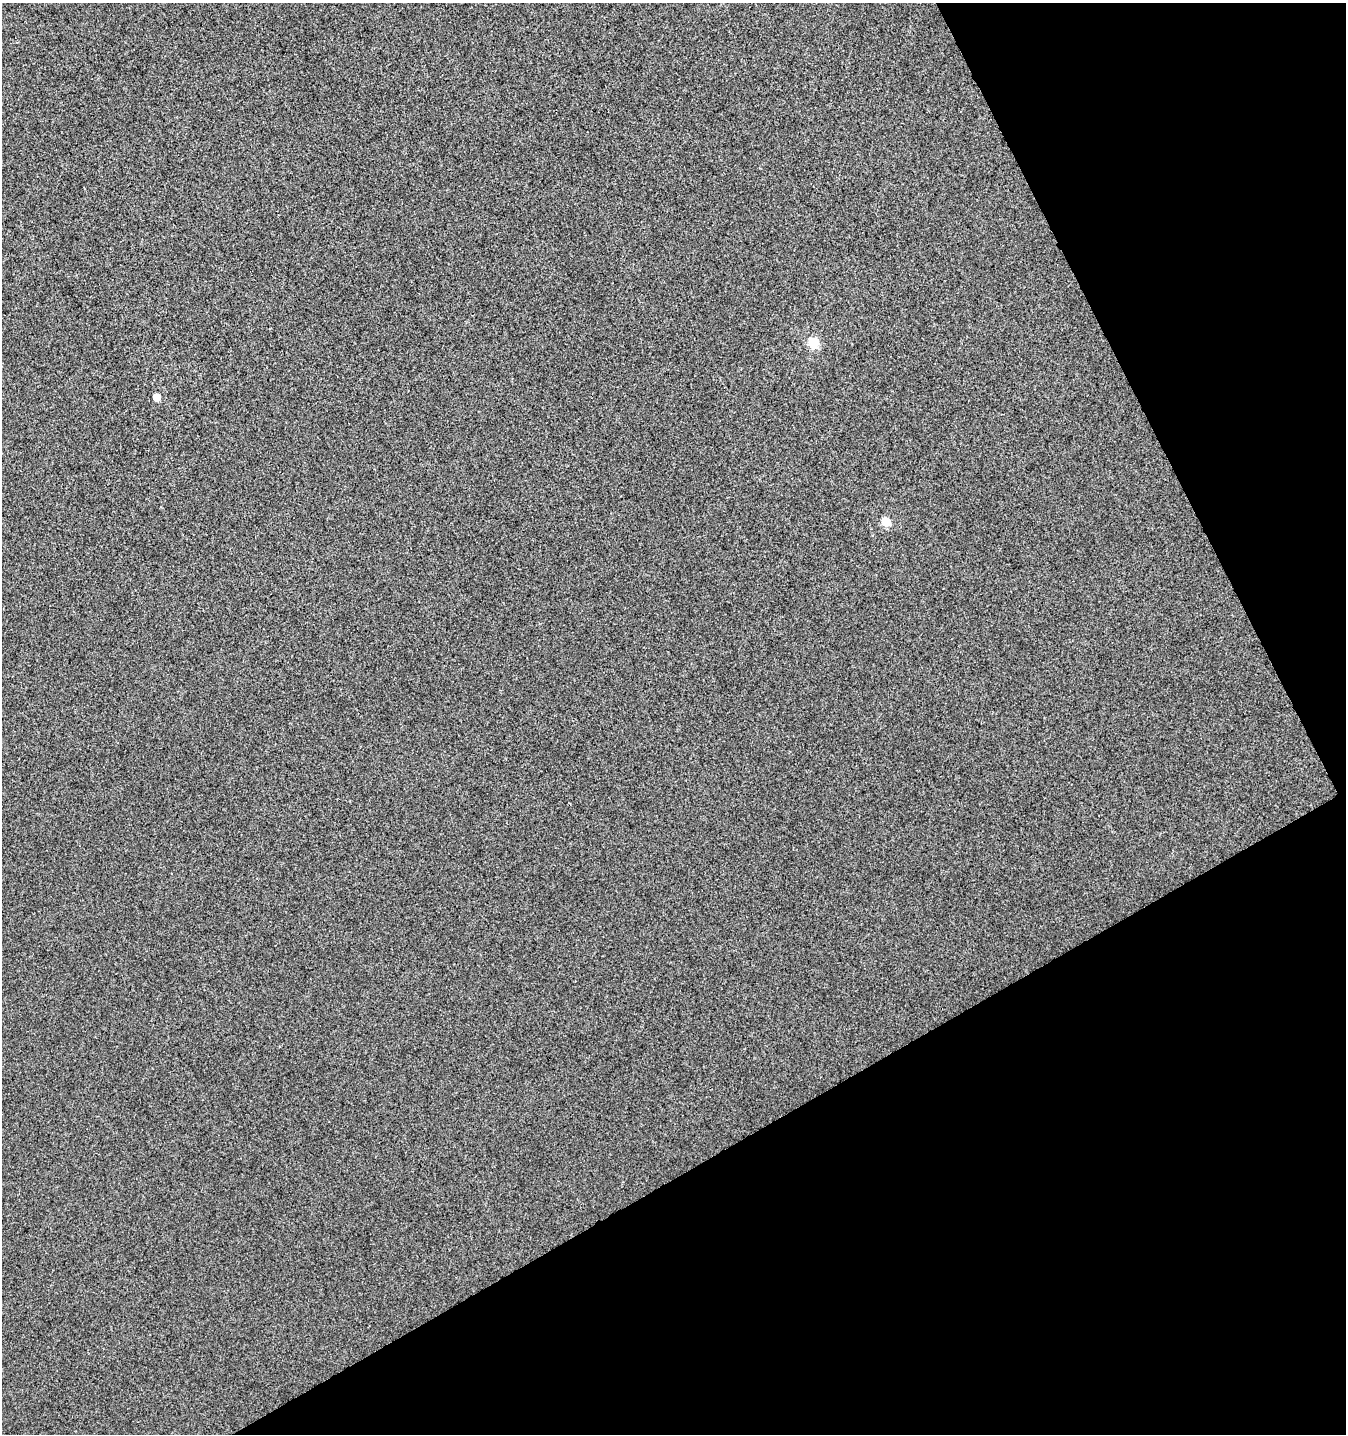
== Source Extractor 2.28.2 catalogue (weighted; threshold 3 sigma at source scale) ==
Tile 12 of 4 x 4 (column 4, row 3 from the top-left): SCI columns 4222-5565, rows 1485-2916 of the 5696 x 5835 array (HDU 1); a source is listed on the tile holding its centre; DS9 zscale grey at full resolution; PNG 1348 x 1436 px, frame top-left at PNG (2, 3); no overlay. Shown black and unused: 27% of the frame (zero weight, under 3 of 4 exposures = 5% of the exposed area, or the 3 px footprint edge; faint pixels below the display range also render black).
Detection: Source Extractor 2.28.2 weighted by HDU 2 'WHT'; one run over the whole footprint, this tile lists its part. Background -4.85e-06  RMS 0.0049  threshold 0.0221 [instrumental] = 3 sigma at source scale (4.5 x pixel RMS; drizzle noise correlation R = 1.50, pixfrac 1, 0.0396/0.0396 arcsec/px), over >= 5 px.
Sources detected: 3; all 3 listed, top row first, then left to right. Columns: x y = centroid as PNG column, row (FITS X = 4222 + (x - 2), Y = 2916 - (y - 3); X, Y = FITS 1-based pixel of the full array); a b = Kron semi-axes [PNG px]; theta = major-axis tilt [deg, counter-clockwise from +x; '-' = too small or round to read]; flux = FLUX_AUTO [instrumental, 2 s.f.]
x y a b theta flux
814 343 6 5 - 32
157 397 5 4 - 7.8
886 522 5 5 - 14